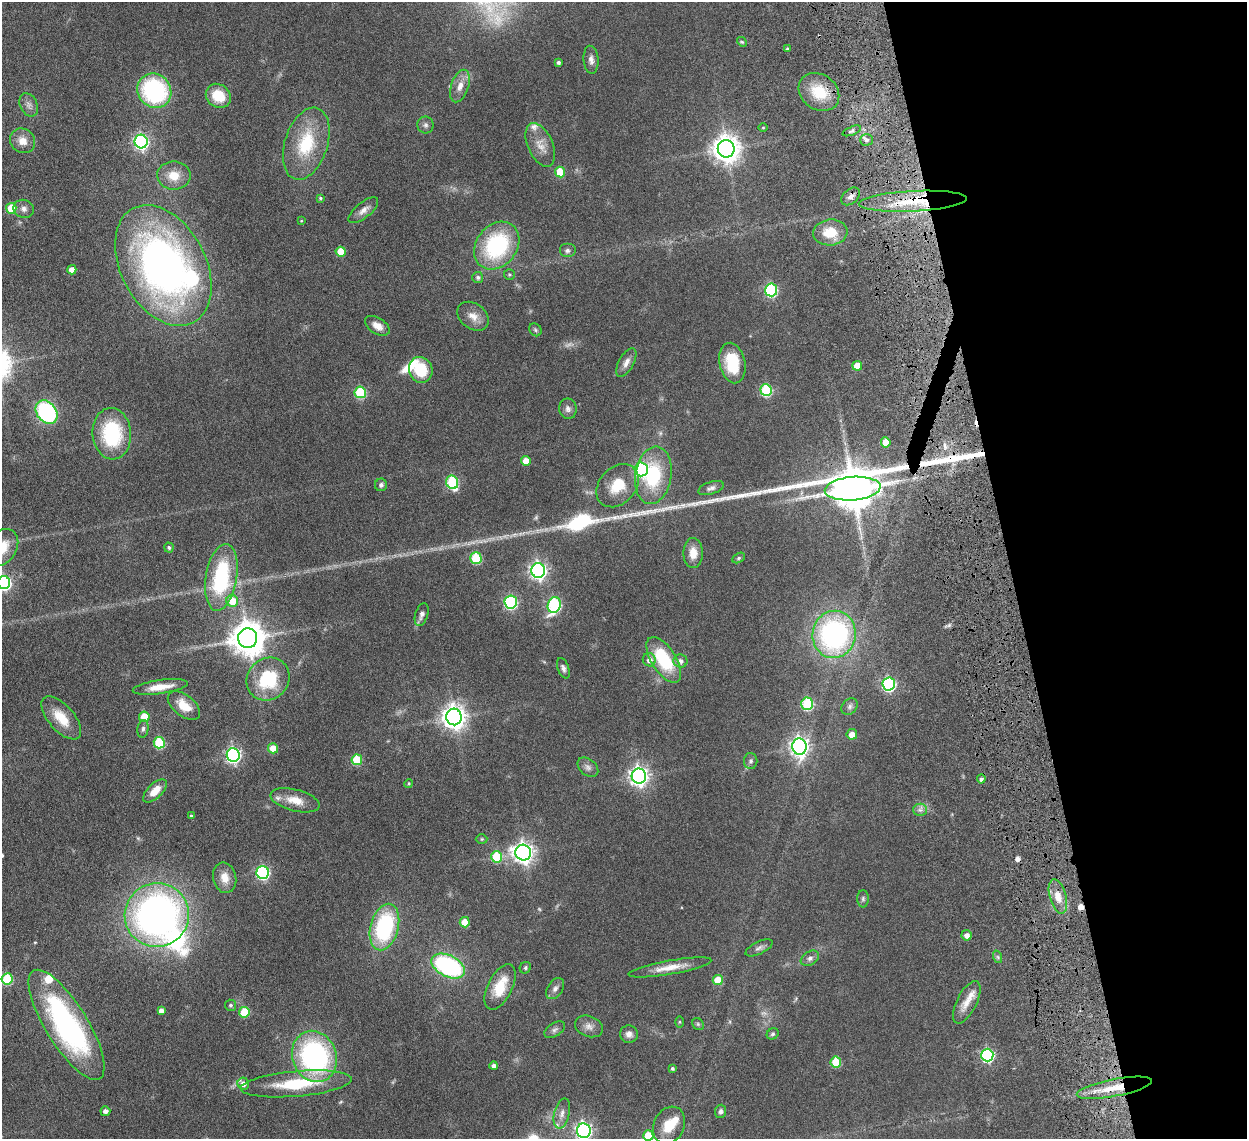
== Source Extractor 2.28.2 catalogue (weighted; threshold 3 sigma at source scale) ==
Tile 12 of 4 x 4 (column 4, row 3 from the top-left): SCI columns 3827-5071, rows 1309-2445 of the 5159 x 5000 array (HDU 1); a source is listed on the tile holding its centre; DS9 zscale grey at full resolution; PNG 1249 x 1141 px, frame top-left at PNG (2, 2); each listed source drawn as its Kron ellipse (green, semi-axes under 4 px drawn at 4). Shown black and unused: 19% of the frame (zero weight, under 4 of 8 exposures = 5% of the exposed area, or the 3 px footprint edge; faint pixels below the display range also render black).
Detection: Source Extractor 2.28.2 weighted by HDU 2 'WHT'; one run over the whole footprint, this tile lists its part. Background 0.0545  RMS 0.0051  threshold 0.0207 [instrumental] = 3 sigma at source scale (4.09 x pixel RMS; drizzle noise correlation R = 1.36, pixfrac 0.8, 0.05/0.05 arcsec/px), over >= 5 px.
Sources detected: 165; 3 too faint to see at this stretch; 4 cosmic-ray / hot-pixel residue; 2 long thin detections or spike segments (spike, bleed or trail) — neither listed nor drawn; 10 inside a brighter listed object's ellipse — not listed separately; the other 146 listed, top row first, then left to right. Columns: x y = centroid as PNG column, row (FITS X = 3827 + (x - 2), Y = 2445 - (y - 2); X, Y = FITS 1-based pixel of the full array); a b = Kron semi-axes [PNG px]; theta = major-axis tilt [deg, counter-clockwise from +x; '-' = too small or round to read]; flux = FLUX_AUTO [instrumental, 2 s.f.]
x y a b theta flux
742 42 5 4 - 0.54
787 49 3 3 - 0.78
591 60 14 7 -85 2.2
558 62 3 3 - 0.99
460 86 17 8 71 4.2
154 91 18 16 -49 56
819 92 22 17 -36 14
218 96 13 11 -38 11
29 105 12 8 -66 2.3
425 125 8 8 - 1.3
763 127 5 3 - 0.41
852 131 9 3 22 0.93
866 140 6 5 - 1.2
22 141 13 12 - 4.7
141 142 7 6 - 110
306 144 37 21 72 24
540 145 23 12 -66 5.7
726 149 9 8 - 520
560 172 5 5 - 14
174 176 17 14 0 7.4
851 196 11 7 42 2.1
320 198 4 4 - 0.66
913 201 54 10 3 22
11 208 5 5 - 12
24 209 10 9 - 2.1
363 210 18 7 39 2.8
301 221 4 3 - 0.35
830 232 17 13 6 9.9
497 246 26 20 51 45
567 251 8 7 - 1.3
341 252 5 5 - 9.5
163 265 64 42 -62 210
72 270 4 4 - 3.5
509 274 5 5 - 0.73
478 277 5 5 - 1.1
771 290 6 6 - 53
473 316 17 12 -39 4.7
377 326 13 8 -32 3.6
535 330 7 5 -48 0.77
626 362 16 7 62 2.8
732 363 20 13 -78 17
857 366 5 5 - 7.6
421 370 13 11 -67 14
766 390 6 5 - 37
360 392 6 5 - 32
568 409 10 8 -80 1.9
46 412 13 9 -51 53
112 434 26 19 -85 33
886 442 5 5 - 7
526 461 5 4 - 5
641 469 7 6 - 62
653 475 29 18 81 28
452 482 7 6 - 40
381 485 6 6 - 1.2
618 486 24 18 47 12
711 488 13 6 18 1.6
853 489 28 12 5 1800
169 547 5 4 - 0.9
2 548 20 14 57 10
693 553 15 9 -88 5.1
476 558 6 5 - 27
739 558 7 4 28 0.74
538 570 7 7 - 150
221 577 34 15 81 42
4 583 6 6 - 82
232 601 6 6 - 9.2
511 602 6 6 - 62
554 605 8 6 75 53
422 614 12 6 73 2
834 634 23 21 80 99
248 638 10 9 - 940
649 660 7 6 - 2.7
664 660 26 12 -57 26
680 661 7 6 - 2.1
563 668 11 5 -70 1.5
268 679 22 20 45 23
889 684 6 6 - 75
160 687 28 7 8 6.7
807 704 6 6 - 37
184 706 19 10 -39 7.7
850 706 9 7 48 1.5
144 717 5 5 - 8.7
454 717 8 8 - 380
61 718 26 13 -49 9.8
143 729 9 5 82 1.2
852 734 5 5 - 4.3
159 743 6 5 - 27
799 747 8 7 - 200
273 748 5 5 - 6.1
233 755 7 6 - 110
357 760 5 5 - 19
751 761 8 6 88 1.2
588 767 12 8 -40 1.9
639 776 7 7 - 230
981 779 4 4 - 1.2
409 784 4 4 - 0.52
155 791 15 7 44 6.1
295 800 25 11 -14 6.8
920 810 7 6 - 1.5
191 816 3 3 - 0.79
482 839 6 5 - 0.61
523 853 8 7 - 250
496 857 6 5 - 22
263 872 6 6 - 67
225 878 15 11 -77 5.5
1058 896 18 8 -75 5.3
863 899 9 5 90 0.96
157 915 32 32 - 210
465 922 5 5 - 8.1
384 927 24 14 76 45
967 935 5 5 - 2.5
759 948 15 6 26 1.8
998 957 6 4 -71 0.68
810 958 10 6 32 1.6
448 966 18 10 -26 65
670 967 42 7 10 7
525 968 6 5 - 0.8
7 979 6 5 - 28
718 980 5 5 - 9.9
500 987 24 12 64 12
555 989 12 7 56 2
967 1002 23 10 63 5.3
230 1005 5 5 - 0.91
161 1011 4 4 - 1.9
244 1012 5 5 - 14
679 1022 6 4 90 0.53
698 1024 6 5 - 0.7
66 1025 63 21 -58 96
589 1026 14 10 -20 3
555 1030 11 6 33 1.5
629 1034 9 8 - 2.2
773 1034 6 5 - 0.77
987 1055 6 6 - 59
314 1056 26 22 -68 84
836 1062 5 5 - 17
494 1066 4 4 - 2
672 1069 4 3 - 0.79
243 1084 6 5 - 2.6
296 1084 56 12 5 24
1114 1088 38 8 11 12
105 1111 5 5 - 2.1
720 1111 7 5 83 1.2
562 1113 15 7 76 2.8
669 1125 19 15 64 9
584 1131 7 6 - 150
648 1136 5 5 - 15
Overlapping masked pixels (flux is a lower limit): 4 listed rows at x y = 819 92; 913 201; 853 489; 1114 1088
Isophote crosses this tile's border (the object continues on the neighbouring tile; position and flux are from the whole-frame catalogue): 5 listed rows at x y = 2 548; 4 583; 7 979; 584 1131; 648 1136